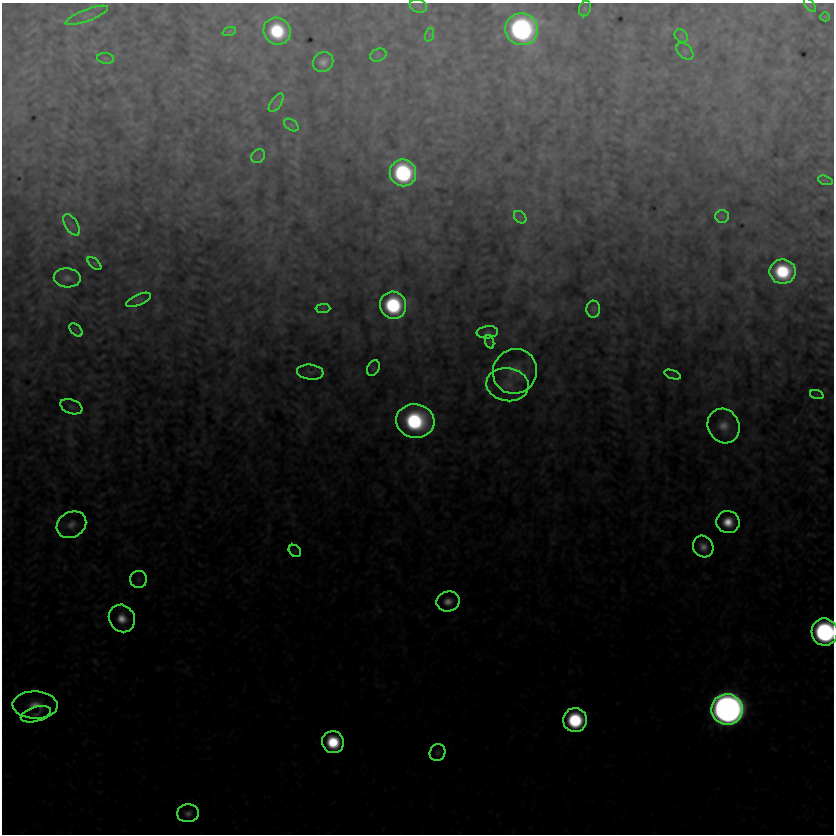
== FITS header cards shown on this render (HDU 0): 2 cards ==
NAXIS1  =                  832
NAXIS2  =                  832

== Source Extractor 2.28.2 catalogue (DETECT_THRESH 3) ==
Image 832 x 832 px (HDU 0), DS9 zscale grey, 1 PNG px = 1 image px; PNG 836 x 836 px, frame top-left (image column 1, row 832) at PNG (2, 3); each listed source drawn as its Kron ellipse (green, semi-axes under 4 px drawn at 4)
Background 4.82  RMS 1.8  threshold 5.53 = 3 sigma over >= 5 px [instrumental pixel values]
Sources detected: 56; all 56 listed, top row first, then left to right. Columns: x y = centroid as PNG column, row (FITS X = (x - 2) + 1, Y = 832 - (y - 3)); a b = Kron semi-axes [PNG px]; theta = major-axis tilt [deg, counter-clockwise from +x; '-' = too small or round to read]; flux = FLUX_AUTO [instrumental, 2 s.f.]
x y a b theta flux
810 5 8 4 -53 250
418 6 9 6 -21 490
585 9 8 6 69 250
87 15 22 6 21 1000
825 17 5 4 - 140
522 29 16 16 - 55000
277 31 14 13 - 11000
229 32 7 4 19 150
429 35 7 4 71 250
681 36 7 6 - 280
685 51 10 6 -45 400
378 55 8 6 22 350
105 58 8 5 -7 300
323 62 10 9 - 970
276 103 10 5 55 510
291 125 8 5 -36 240
258 156 7 6 - 330
403 173 13 13 - 23000
825 180 7 4 -19 240
722 216 7 6 - 340
520 217 7 5 -45 340
72 225 12 6 -56 580
94 264 8 4 -41 210
783 272 13 12 - 11000
67 278 13 9 -4 850
138 300 13 5 23 400
393 305 13 13 - 17000
323 308 7 4 1 220
593 309 8 7 - 390
76 330 8 4 -45 230
487 332 11 6 5 360
490 342 7 4 -71 200
373 368 8 6 62 270
515 371 23 22 - 3000
310 372 13 7 -6 480
672 374 9 4 -19 220
507 385 21 16 -9 2300
817 395 7 4 -19 220
71 407 11 7 -21 450
415 421 19 17 -8 23000
724 426 18 15 -62 2400
728 522 11 11 - 3100
71 525 15 12 30 1500
703 547 11 10 - 1400
295 551 7 5 -44 270
138 579 8 8 - 450
448 601 11 10 - 1500
122 618 14 12 -58 2600
825 632 13 13 - 45000
35 705 22 13 -3 2600
727 709 15 15 - 240000
36 714 15 7 16 720
575 720 12 12 - 15000
333 742 11 11 - 8100
438 753 9 7 61 430
188 813 11 9 5 850
At the frame edge (FLAGS 8, measured only in part): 1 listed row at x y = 825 632